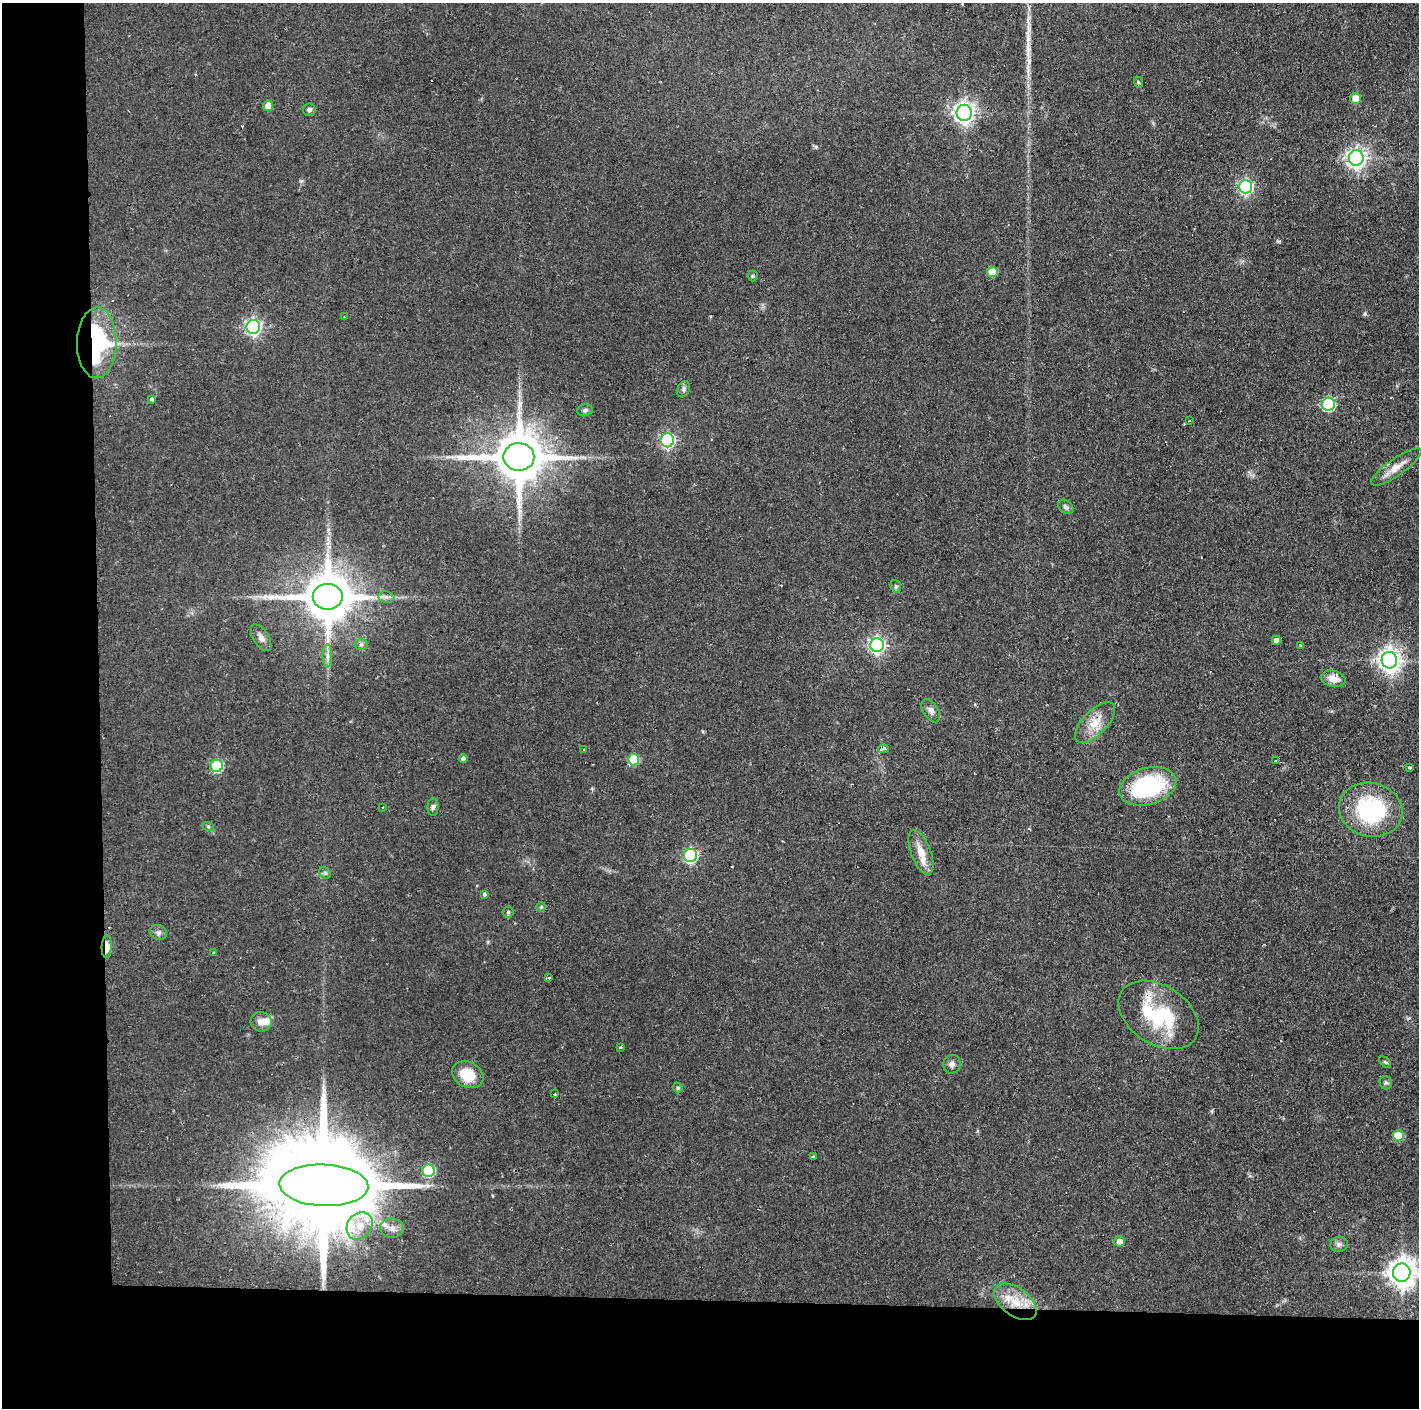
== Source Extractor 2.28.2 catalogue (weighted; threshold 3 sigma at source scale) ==
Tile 7 of 3 x 3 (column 1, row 3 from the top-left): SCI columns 1-1417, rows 1-1406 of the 4251 x 4218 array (HDU 1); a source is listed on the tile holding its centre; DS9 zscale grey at full resolution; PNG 1421 x 1410 px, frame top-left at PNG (2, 3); each listed source drawn as its Kron ellipse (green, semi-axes under 4 px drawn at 4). Shown black and unused: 14% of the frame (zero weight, under 2 of 3 exposures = <1% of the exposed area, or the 3 px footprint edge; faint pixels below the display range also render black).
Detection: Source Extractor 2.28.2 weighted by HDU 2 'WHT'; one run over the whole footprint, this tile lists its part. Background 0.0829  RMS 0.0065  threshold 0.0291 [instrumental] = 3 sigma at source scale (4.5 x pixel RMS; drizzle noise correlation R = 1.50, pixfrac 1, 0.05/0.05 arcsec/px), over >= 5 px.
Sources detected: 81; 2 inside a brighter object's white glare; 2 cosmic-ray / hot-pixel residue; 1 long thin detection or spike segment (spike, bleed or trail) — neither listed nor drawn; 1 inside a brighter listed object's ellipse — not listed separately; the other 75 listed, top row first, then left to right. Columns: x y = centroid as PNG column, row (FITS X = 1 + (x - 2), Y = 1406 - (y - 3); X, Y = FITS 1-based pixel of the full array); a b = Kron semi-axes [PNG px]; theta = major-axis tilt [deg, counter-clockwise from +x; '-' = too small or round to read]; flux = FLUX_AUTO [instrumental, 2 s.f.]
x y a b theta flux
1138 82 6 3 -71 0.74
1355 99 5 5 - 11
268 106 5 5 - 7.5
309 110 6 6 - 2
964 113 8 7 - 390
1356 158 7 7 - 330
1245 187 7 6 - 140
992 272 5 5 - 17
753 276 5 5 - 0.79
344 317 3 2 - 0.63
253 327 7 7 - 200
97 343 35 20 89 77
684 389 8 6 67 1.8
152 399 4 3 - 1.7
1328 404 6 6 - 69
585 410 7 6 - 1.5
1189 421 2 2 - 0.63
667 440 7 6 - 130
519 457 15 14 - 3500
1396 467 30 8 35 8.6
1066 507 8 6 -42 2
896 586 6 5 - 1.2
328 597 15 13 0 3500
386 597 8 5 -11 2
261 638 15 7 -58 3.6
1276 640 4 4 - 3.9
361 644 6 5 - 1.5
877 645 7 7 - 200
1301 645 4 3 - 0.82
327 656 11 5 -90 2.9
1389 660 8 8 - 480
1333 679 12 8 -11 7
931 711 13 7 -59 3.1
1095 723 26 12 46 12
584 749 3 2 - 0.54
884 749 5 3 - 5.7
463 758 4 4 - 2.3
634 760 5 5 - 32
1275 761 3 2 - 0.89
217 766 6 6 - 52
1410 767 3 3 - 1.5
1148 786 29 18 15 64
383 807 2 2 - 0.45
433 807 9 5 89 1.8
1371 810 32 27 -14 67
208 826 6 4 -19 0.86
921 852 23 10 -69 10
690 856 7 6 - 100
325 873 6 5 - 1.1
484 894 4 3 - 2.5
541 907 4 4 - 0.73
508 912 5 5 - 1
158 932 9 7 -23 2.2
107 947 11 5 88 6.9
214 953 3 3 - 0.62
548 977 3 3 - 2.7
1158 1015 44 29 -33 53
261 1022 10 9 - 5
620 1047 3 3 - 0.78
1385 1062 7 4 -45 0.96
952 1064 9 8 - 2.7
468 1075 16 12 -29 16
1386 1083 7 6 - 1.4
678 1088 5 5 - 1.1
555 1094 3 2 - 0.9
1398 1136 6 5 - 17
813 1156 3 3 - 0.86
429 1171 6 6 - 56
324 1185 44 20 -2 21000
360 1226 15 12 53 11
392 1228 12 9 -2 4.7
1119 1241 5 5 - 4.8
1339 1244 9 7 6 2.3
1402 1273 9 9 - 840
1015 1302 24 14 -37 17
Overlapping masked pixels (flux is a lower limit): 4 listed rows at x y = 97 343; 107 947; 1158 1015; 324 1185
Isophote crosses this tile's border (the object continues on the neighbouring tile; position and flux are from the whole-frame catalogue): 1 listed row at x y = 1402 1273
Unlisted compact peaks at least as high as the median listed source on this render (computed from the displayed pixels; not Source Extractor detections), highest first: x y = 1365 314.